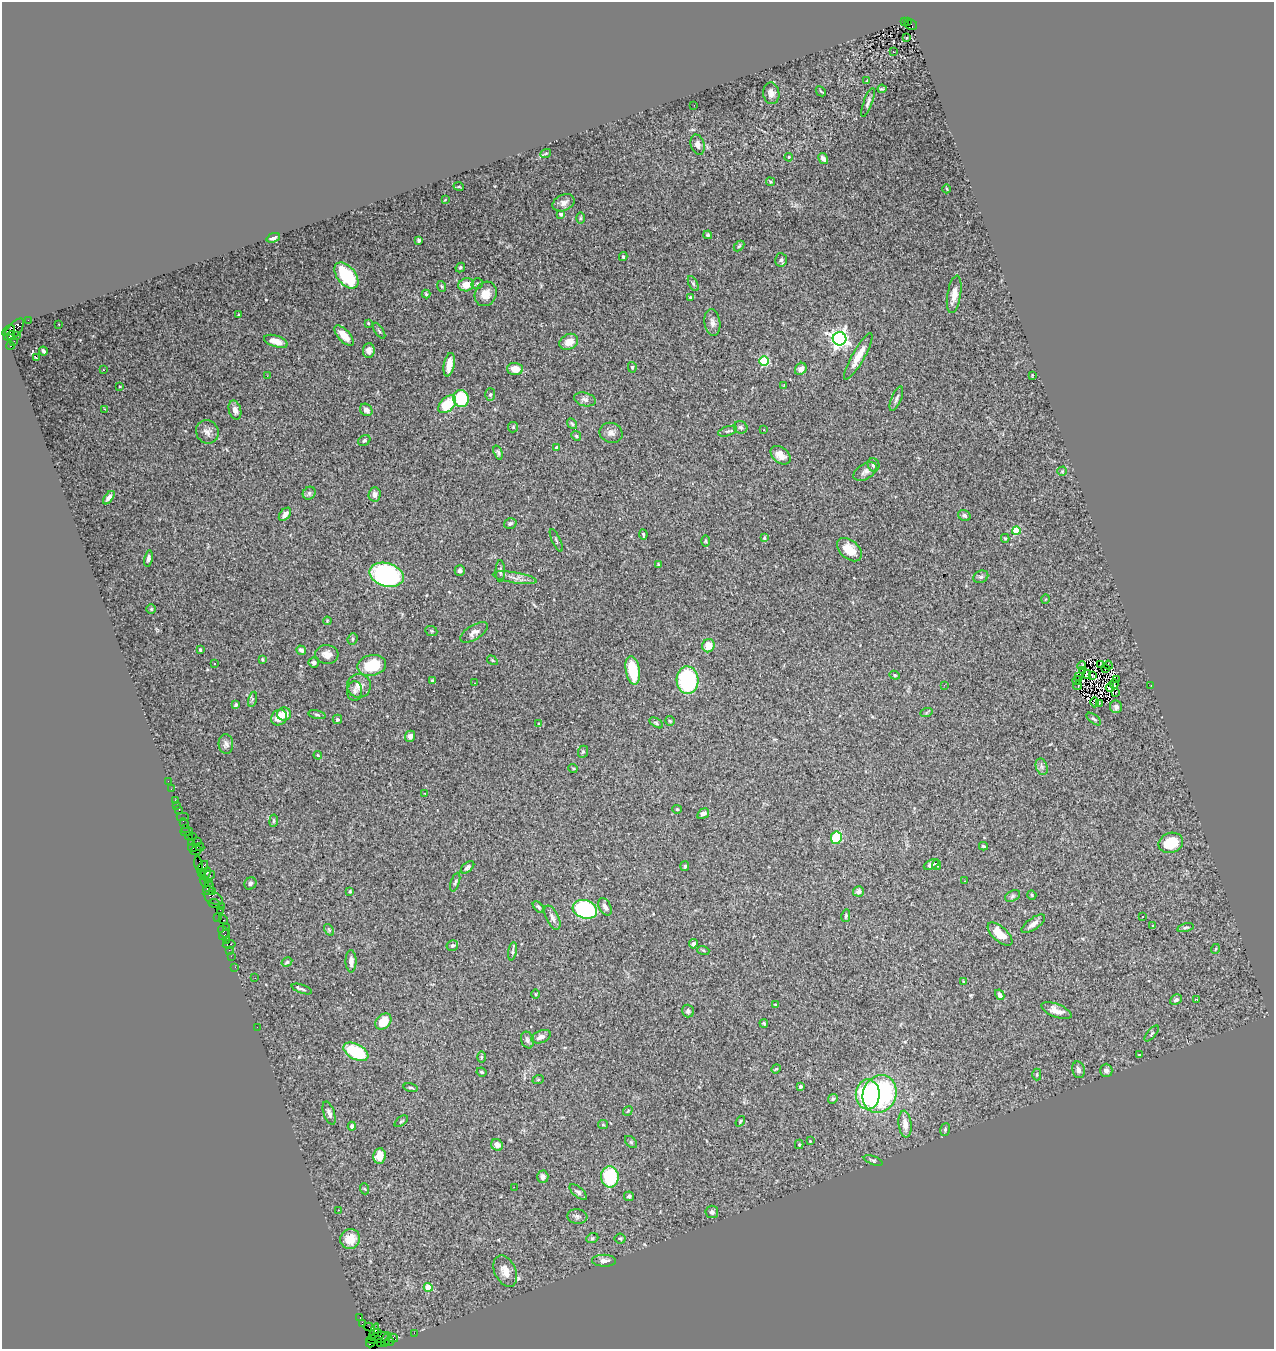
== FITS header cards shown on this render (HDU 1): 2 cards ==
NAXIS1  =                 1272
NAXIS2  =                 1347

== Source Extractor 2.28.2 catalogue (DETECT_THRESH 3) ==
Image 1272 x 1347 px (HDU 1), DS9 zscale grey, 1 PNG px = 1 image px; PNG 1276 x 1351 px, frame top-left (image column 1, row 1347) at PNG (2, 2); each listed source drawn as its Kron ellipse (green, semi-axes under 4 px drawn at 4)
Background 2.27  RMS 0.075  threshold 0.225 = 3 sigma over >= 5 px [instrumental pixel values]
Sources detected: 315; all 315 listed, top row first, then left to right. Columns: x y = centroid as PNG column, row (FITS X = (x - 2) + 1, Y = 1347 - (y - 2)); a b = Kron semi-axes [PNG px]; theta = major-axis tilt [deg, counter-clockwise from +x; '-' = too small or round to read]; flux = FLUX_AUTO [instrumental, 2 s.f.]
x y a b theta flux
904 22 2 2 - 250
908 22 3 3 - 190
911 25 6 5 - 700
907 37 3 2 - 13
893 52 3 3 - 49
867 81 4 3 - 4.5
882 89 4 2 - 7
821 91 6 3 -44 5.2
771 93 11 8 -82 27
868 102 15 4 70 16
694 105 2 2 - 9.8
698 145 10 6 -75 30
546 153 5 3 - 4.7
789 157 4 3 - 7.1
823 158 6 4 -59 20
770 182 4 4 - 6.7
459 187 5 3 - 4
947 189 4 3 - 4.1
445 200 3 2 - 3.2
564 203 11 8 24 25
561 214 3 3 - 17
580 218 6 4 89 6.1
708 235 4 4 - 7.1
273 238 7 4 21 16
419 240 3 3 - 11
739 246 6 3 45 5.7
623 257 4 3 - 8
781 260 6 5 - 13
460 267 5 4 - 7.1
346 276 15 9 -51 220
693 283 8 4 -64 8.7
477 284 6 5 - 8.8
466 285 8 6 14 60
442 286 5 3 - 6
426 294 4 4 - 6
486 294 12 10 63 51
954 294 19 6 80 46
691 297 4 3 - 7.8
238 315 4 2 - 4
28 320 2 2 - 45
368 323 4 3 - 5
712 323 13 8 -82 27
59 324 3 2 - 4.8
14 330 13 6 50 2000
9 331 7 4 30 810
379 331 9 3 -56 7.9
17 335 4 3 - 120
11 336 4 3 - 1500
344 336 13 6 -47 51
839 339 7 6 - 2200
14 341 2 2 - 36
276 341 12 5 -18 44
569 342 10 7 29 46
10 346 4 3 - 1500
43 351 4 3 - 9.3
369 351 7 6 - 24
858 356 26 6 60 71
36 358 3 3 - 25
764 361 5 4 - 290
449 365 12 5 79 61
632 367 5 4 - 7.1
515 369 8 6 -3 51
801 369 6 5 - 21
103 370 3 2 - 4.7
1032 375 3 2 - 3.2
267 376 2 2 - 6.2
784 385 3 2 - 3.4
120 387 3 2 - 4
490 394 6 5 - 9.2
461 399 8 8 - 200
585 399 11 6 -14 21
896 399 13 5 68 17
447 404 11 6 44 140
104 409 4 2 - 6.9
235 410 10 6 -75 25
366 410 7 5 -40 23
572 424 6 4 -53 6.8
513 427 5 5 - 6.8
741 427 7 6 - 11
764 430 3 3 - 11
728 431 10 4 17 11
207 432 12 11 - 30
611 433 11 10 - 26
576 436 5 4 - 7.3
364 440 6 5 - 9.1
557 448 4 4 - 25
498 452 7 4 -69 10
780 455 11 7 -38 50
873 465 7 5 -68 14
1062 471 5 5 - 4.9
865 472 13 7 32 22
309 493 7 5 45 11
375 494 7 6 - 21
109 498 8 4 52 20
285 514 7 5 51 26
964 516 6 5 - 12
510 523 6 5 - 11
1016 531 4 4 - 190
643 534 5 3 - 5.8
764 538 4 4 - 5.1
1005 538 4 3 - 6.5
556 540 12 2 -65 7.4
706 541 6 3 -89 5.4
849 550 14 9 -40 81
148 558 8 4 78 14
658 565 4 3 - 5.7
460 571 5 5 - 13
500 571 11 4 -90 12
386 575 17 11 -15 730
981 577 8 6 25 12
515 578 22 5 -9 34
1045 599 4 3 - 4
151 609 4 4 - 6.1
327 621 4 3 - 4.1
431 631 6 4 -22 6.6
474 632 15 7 31 27
352 639 6 4 69 8.9
708 646 7 6 - 65
200 650 3 3 - 6
301 650 5 4 - 18
327 654 11 9 -6 40
262 659 4 3 - 5.6
492 660 6 3 -32 5.6
314 662 5 5 - 17
214 663 3 3 - 14
1101 664 3 2 - 3.7
372 665 14 10 11 180
1108 665 4 2 - 12
1082 666 4 3 - 0.69
1105 669 2 2 - 3.9
633 670 14 7 -81 170
1083 670 3 2 - 1.8
1087 674 4 3 - 7.6
895 675 5 4 - 7.1
1092 676 3 2 - 1.8
1078 677 3 2 - 4.9
687 680 14 11 -86 480
1077 680 4 2 - 4.7
1116 680 3 2 - 4.2
432 681 4 3 - 11
474 683 2 2 - 4
1114 684 5 2 - 4.4
944 685 3 2 - 12
1151 685 3 2 - 5.9
359 686 12 12 - 45
1078 686 4 3 - 2.1
1110 687 4 2 - 0.048
355 691 10 7 86 20
1115 692 3 2 - 11
252 699 8 4 76 8.4
1095 702 5 3 - 5.2
1099 704 3 2 - 4.2
236 705 3 3 - 8
1116 707 6 6 - 18
926 713 6 4 19 6.5
284 714 7 6 - 52
317 715 9 4 -12 9.3
279 718 8 7 - 64
337 719 5 4 - 12
1094 719 8 4 -38 9.1
670 721 5 4 - 6.7
656 723 7 4 -31 8.4
538 724 3 2 - 4.1
410 736 6 5 - 26
226 744 10 7 -88 18
583 752 6 5 - 7.8
318 755 4 3 - 3.9
1042 767 8 5 -72 17
573 768 5 3 - 4.1
168 781 2 2 - 20
171 789 4 2 - 32
425 793 3 3 - 12
175 800 2 2 - 76
177 806 3 2 - 89
677 809 4 4 - 4.9
179 810 3 2 - 150
703 814 6 4 34 18
183 817 6 2 0 73
274 821 6 4 83 6.6
184 823 5 3 - 260
185 828 2 2 - 140
187 832 6 3 6 170
188 835 2 2 - 180
192 836 3 2 - 250
836 838 6 5 - 150
197 841 2 2 - 86
191 843 3 2 - 170
1171 843 12 10 21 170
983 846 4 3 - 6.5
200 847 4 2 - 270
193 848 4 3 - 170
196 850 6 3 25 220
199 864 8 3 -81 510
931 864 8 4 25 16
937 865 5 4 - 11
203 866 6 3 47 470
685 866 5 4 - 8.7
467 867 8 4 41 11
201 872 3 2 - 110
206 873 6 4 57 300
208 876 7 3 23 810
204 881 6 3 -65 530
965 881 2 2 - 3.6
209 882 2 2 - 140
455 882 10 4 72 11
250 883 6 5 - 12
209 888 7 5 76 860
213 891 4 3 - 220
350 891 3 3 - 5.9
858 891 5 5 - 14
1032 895 5 4 - 6
1013 896 8 5 28 11
213 898 10 6 -27 1100
214 903 6 3 -9 220
221 906 2 2 - 53
538 907 7 4 -47 9.4
605 907 9 6 -61 20
585 909 12 9 -17 510
220 910 2 2 - 230
846 916 6 4 78 8.3
1143 916 3 2 - 9.9
218 918 4 2 - 54
552 918 13 6 -64 21
223 920 4 3 - 310
1033 924 14 5 35 25
1153 926 3 2 - 3.3
226 927 2 2 - 99
1185 928 8 4 13 8.2
329 930 6 4 -57 7.2
223 932 6 4 -50 270
1000 934 15 7 -42 92
224 935 6 2 38 200
226 940 2 2 - 86
229 944 6 3 8 590
693 944 4 4 - 22
452 945 6 5 - 13
1215 949 5 3 - 4.6
229 950 2 2 - 64
703 950 6 4 -18 6.4
512 951 9 4 80 9.5
231 956 2 2 - 91
351 961 11 5 -89 33
287 962 6 4 30 7.5
235 967 2 2 - 53
255 978 2 2 - 3.4
964 981 4 4 - 4.7
302 989 10 3 -19 10
535 994 5 3 - 4.8
1000 995 5 4 - 23
1197 999 3 2 - 34
1176 1000 6 5 - 14
776 1005 4 2 - 5.8
688 1011 6 6 - 14
1056 1011 16 6 -22 42
383 1021 9 7 47 91
764 1023 4 3 - 6.7
257 1027 2 2 - 47
1152 1033 9 4 50 7.9
541 1037 10 6 22 28
527 1040 8 6 -70 14
356 1052 13 7 -28 280
1139 1055 3 3 - 6
481 1057 6 4 89 5.5
776 1069 5 3 - 4.6
1078 1070 8 6 -78 19
1106 1070 6 6 - 20
482 1072 5 3 - 5.7
1037 1074 6 4 89 6.4
538 1080 6 3 20 4.9
800 1086 3 3 - 12
411 1088 7 3 -15 7.4
868 1094 15 12 -89 480
880 1094 19 16 66 680
833 1099 5 4 - 7.3
628 1111 5 3 - 4.4
329 1113 12 5 -71 20
401 1121 7 4 36 7.5
740 1121 6 4 54 7.2
905 1124 13 6 -84 44
603 1125 5 4 - 5.3
352 1126 4 4 - 13
945 1129 6 5 - 7.2
810 1141 3 3 - 3.4
631 1142 7 4 -45 7.8
799 1144 5 4 - 5.4
497 1145 6 5 - 26
379 1156 8 6 82 61
873 1160 10 4 -20 8.3
543 1177 6 5 - 19
610 1177 10 8 -83 280
514 1187 2 2 - 100
365 1189 6 3 -69 5.6
578 1192 10 5 -40 13
629 1196 5 5 - 9.9
338 1210 2 2 - 2.4
712 1212 6 6 - 15
577 1216 10 7 -6 15
592 1238 6 5 - 8.1
620 1238 5 5 - 7.5
350 1239 10 9 - 84
604 1261 12 6 -1 22
505 1271 16 10 -65 51
428 1287 4 4 - 120
360 1318 3 2 - 81
362 1324 4 3 - 270
369 1327 6 2 -13 120
374 1332 9 4 73 520
378 1333 3 3 - 270
414 1333 2 2 - 47
379 1338 13 5 12 1200
393 1338 5 3 - 260
385 1340 6 3 74 430
390 1341 4 3 - 330
381 1342 3 2 - 110
371 1343 5 3 - 110